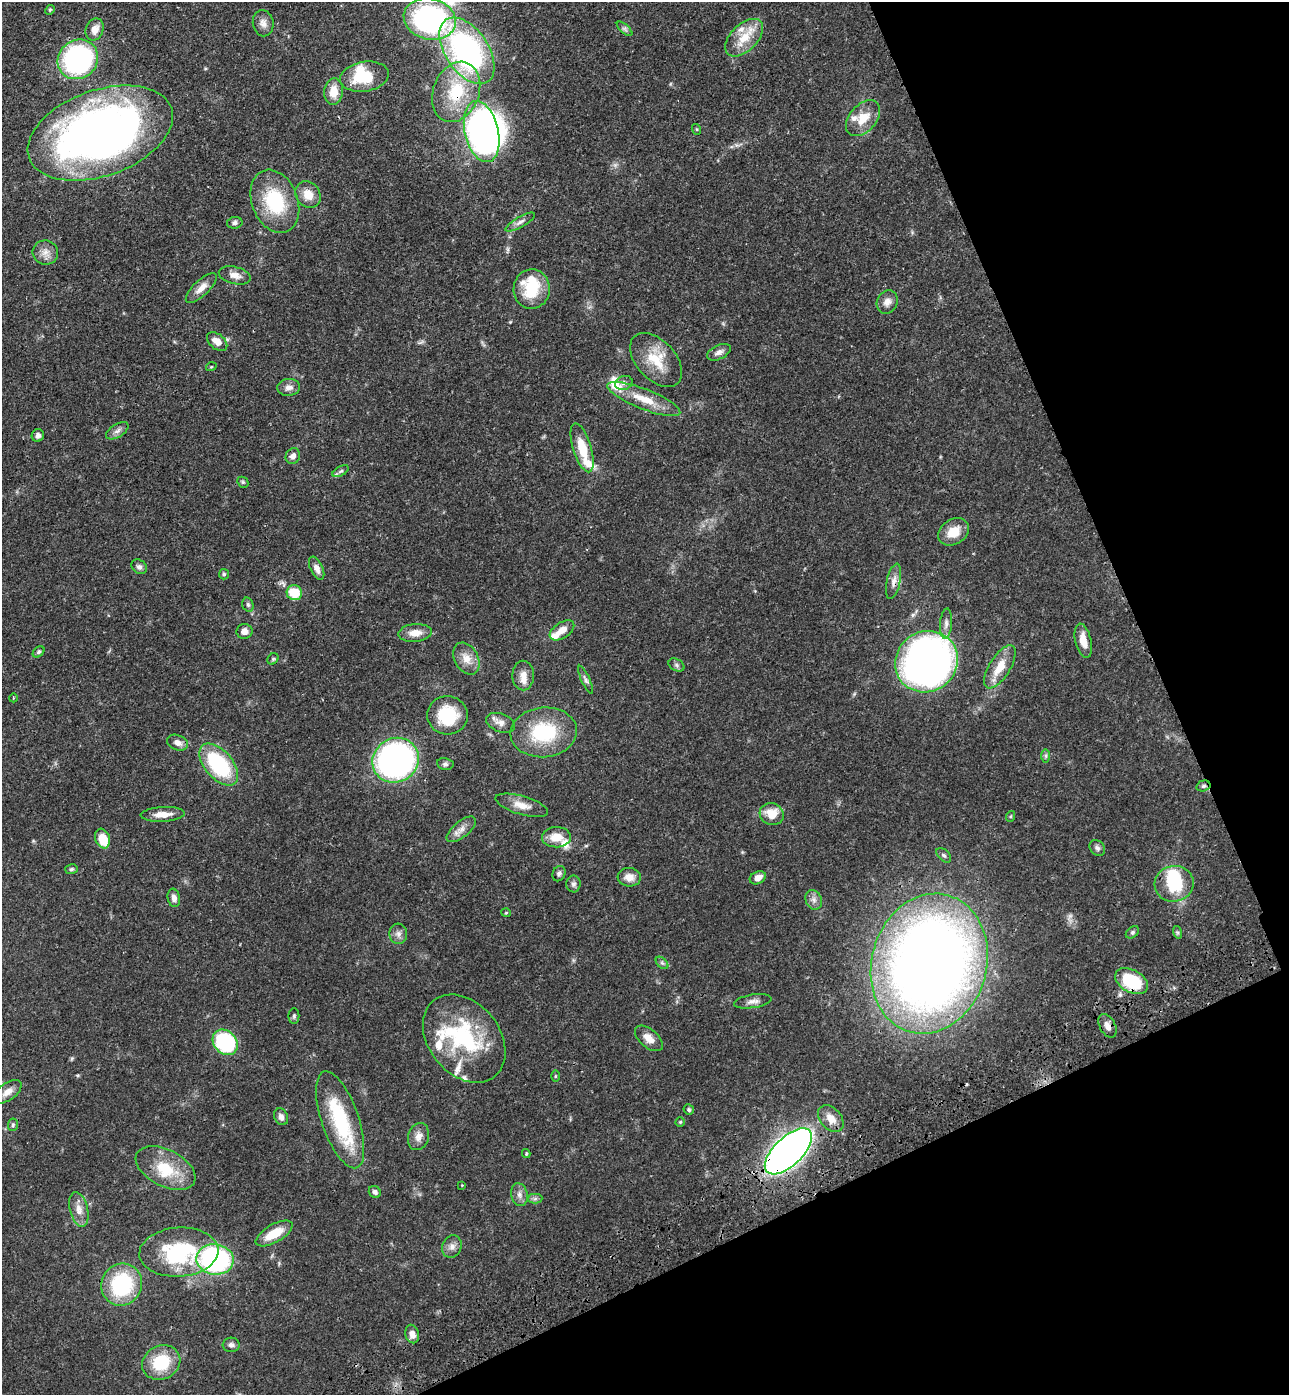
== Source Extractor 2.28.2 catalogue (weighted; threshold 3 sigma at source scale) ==
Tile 12 of 4 x 4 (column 4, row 3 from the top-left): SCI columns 4204-5490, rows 1505-2897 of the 5705 x 5793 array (HDU 1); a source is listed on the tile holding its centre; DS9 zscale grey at full resolution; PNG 1291 x 1397 px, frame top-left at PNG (2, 2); each listed source drawn as its Kron ellipse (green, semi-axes under 4 px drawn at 4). Shown black and unused: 22% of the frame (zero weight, under 3 of 4 exposures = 6% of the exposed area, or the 3 px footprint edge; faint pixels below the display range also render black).
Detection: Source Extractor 2.28.2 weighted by HDU 2 'WHT'; one run over the whole footprint, this tile lists its part. Background 0.067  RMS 0.0035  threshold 0.0156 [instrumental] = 3 sigma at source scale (4.5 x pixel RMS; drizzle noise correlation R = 1.50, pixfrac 1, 0.05/0.05 arcsec/px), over >= 5 px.
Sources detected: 142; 6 inside a brighter object's white glare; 1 cosmic-ray / hot-pixel residue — neither listed nor drawn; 13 inside a brighter listed object's ellipse — not listed separately; the other 122 listed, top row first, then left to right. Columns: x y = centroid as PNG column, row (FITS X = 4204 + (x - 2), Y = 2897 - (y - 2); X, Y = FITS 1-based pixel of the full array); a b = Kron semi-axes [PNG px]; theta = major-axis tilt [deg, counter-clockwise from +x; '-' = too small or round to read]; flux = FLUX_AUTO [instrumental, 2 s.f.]
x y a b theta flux
50 10 5 4 - 0.44
430 19 26 20 -14 73
263 23 13 10 -81 2.3
625 29 9 4 -42 0.89
95 30 11 8 67 3.2
744 38 23 13 45 7.7
467 51 37 21 -56 84
78 59 21 19 39 63
364 77 24 15 9 12
334 91 13 9 84 4.7
456 92 31 23 68 19
863 118 21 13 48 6.8
696 129 5 3 - 0.34
482 131 31 17 -76 130
100 133 75 43 19 230
308 195 14 12 -54 4.6
275 201 33 23 -69 21
520 222 17 5 30 1.6
235 223 8 5 9 0.98
45 252 13 12 - 2.8
235 275 16 8 -14 2.6
201 288 20 7 43 3
532 289 20 18 89 14
887 302 12 10 62 2.3
217 342 12 7 -40 3.1
719 352 13 7 26 1.8
656 360 32 19 -47 11
211 367 5 3 - 0.3
624 383 9 7 19 1.2
289 387 11 8 6 1.9
644 399 39 10 -22 8.1
117 431 12 6 32 1.5
38 435 6 6 - 1.3
582 448 25 9 -73 8.2
293 456 8 7 - 1.7
341 471 9 4 28 0.78
243 482 6 5 - 0.51
953 532 16 12 31 6
139 567 8 6 -39 1.1
317 568 12 6 -64 2.1
224 574 5 5 - 0.5
894 581 18 6 77 2.4
294 593 8 7 - 8.9
248 605 7 5 -74 0.78
946 623 15 6 85 1.7
562 630 14 8 33 3.5
244 631 8 7 - 2
415 633 17 9 5 3.7
1083 641 17 8 -77 4.4
39 652 7 4 41 0.64
273 659 6 5 - 0.53
466 659 17 12 -61 4
926 662 32 30 36 230
676 665 8 5 -28 0.84
1000 667 24 10 58 6.9
523 676 15 11 -89 3
586 680 15 4 -65 1.1
13 698 4 3 - 0.29
447 715 20 19 - 15
500 723 15 9 -20 2.6
544 732 33 25 6 23
178 743 11 7 -23 2.2
1046 756 7 4 90 0.7
396 760 24 22 33 120
445 764 8 6 -10 0.91
219 765 25 14 -49 31
1203 786 7 5 15 0.82
522 805 27 9 -16 4.4
163 814 22 7 3 3.8
772 814 12 11 - 6.4
1011 816 5 3 - 0.38
461 829 18 8 40 2.6
556 837 14 10 2 5.3
102 839 10 7 -71 6.6
1097 848 9 7 -49 1.1
944 855 9 5 -44 0.79
72 869 6 4 16 0.59
559 874 8 6 64 1
629 877 11 9 -4 3
758 878 8 6 28 2.9
573 884 8 7 - 1
1174 884 19 18 - 15
174 898 9 6 -80 1.6
814 900 10 8 -65 1.8
506 913 5 3 - 0.32
1132 932 7 5 41 0.71
1177 932 6 4 -71 0.57
398 934 10 9 - 1.7
662 963 7 4 -44 0.72
929 964 71 57 74 470
1132 981 18 11 -29 18
753 1001 19 6 9 2
294 1016 8 5 90 0.67
1107 1026 13 7 -62 2.2
649 1038 17 9 -40 3.4
464 1039 49 35 -51 37
225 1042 14 11 -46 32
555 1076 5 3 - 0.37
8 1092 16 8 36 2.9
689 1110 5 5 - 0.66
281 1117 9 6 -62 1.4
831 1119 15 10 -49 4
340 1120 51 18 -71 29
680 1122 4 4 - 0.41
13 1125 6 5 - 0.57
418 1137 14 10 75 2.5
788 1151 30 14 44 260
526 1154 4 4 - 0.39
166 1168 32 18 -27 13
462 1185 3 3 - 0.25
375 1192 6 5 - 1
519 1195 11 8 -78 1.8
535 1199 7 4 1 0.86
79 1209 18 9 -76 3.2
274 1233 21 9 29 7.7
452 1247 11 9 66 2
179 1252 39 24 4 33
215 1259 18 15 -9 65
122 1285 21 20 - 28
412 1334 9 6 -75 2.2
231 1345 8 7 - 1.3
161 1362 20 16 26 15
Overlapping masked pixels (flux is a lower limit): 7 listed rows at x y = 456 92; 100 133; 894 581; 1203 786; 929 964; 1132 981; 788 1151
Isophote crosses this tile's border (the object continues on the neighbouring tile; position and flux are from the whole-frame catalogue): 1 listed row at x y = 100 133